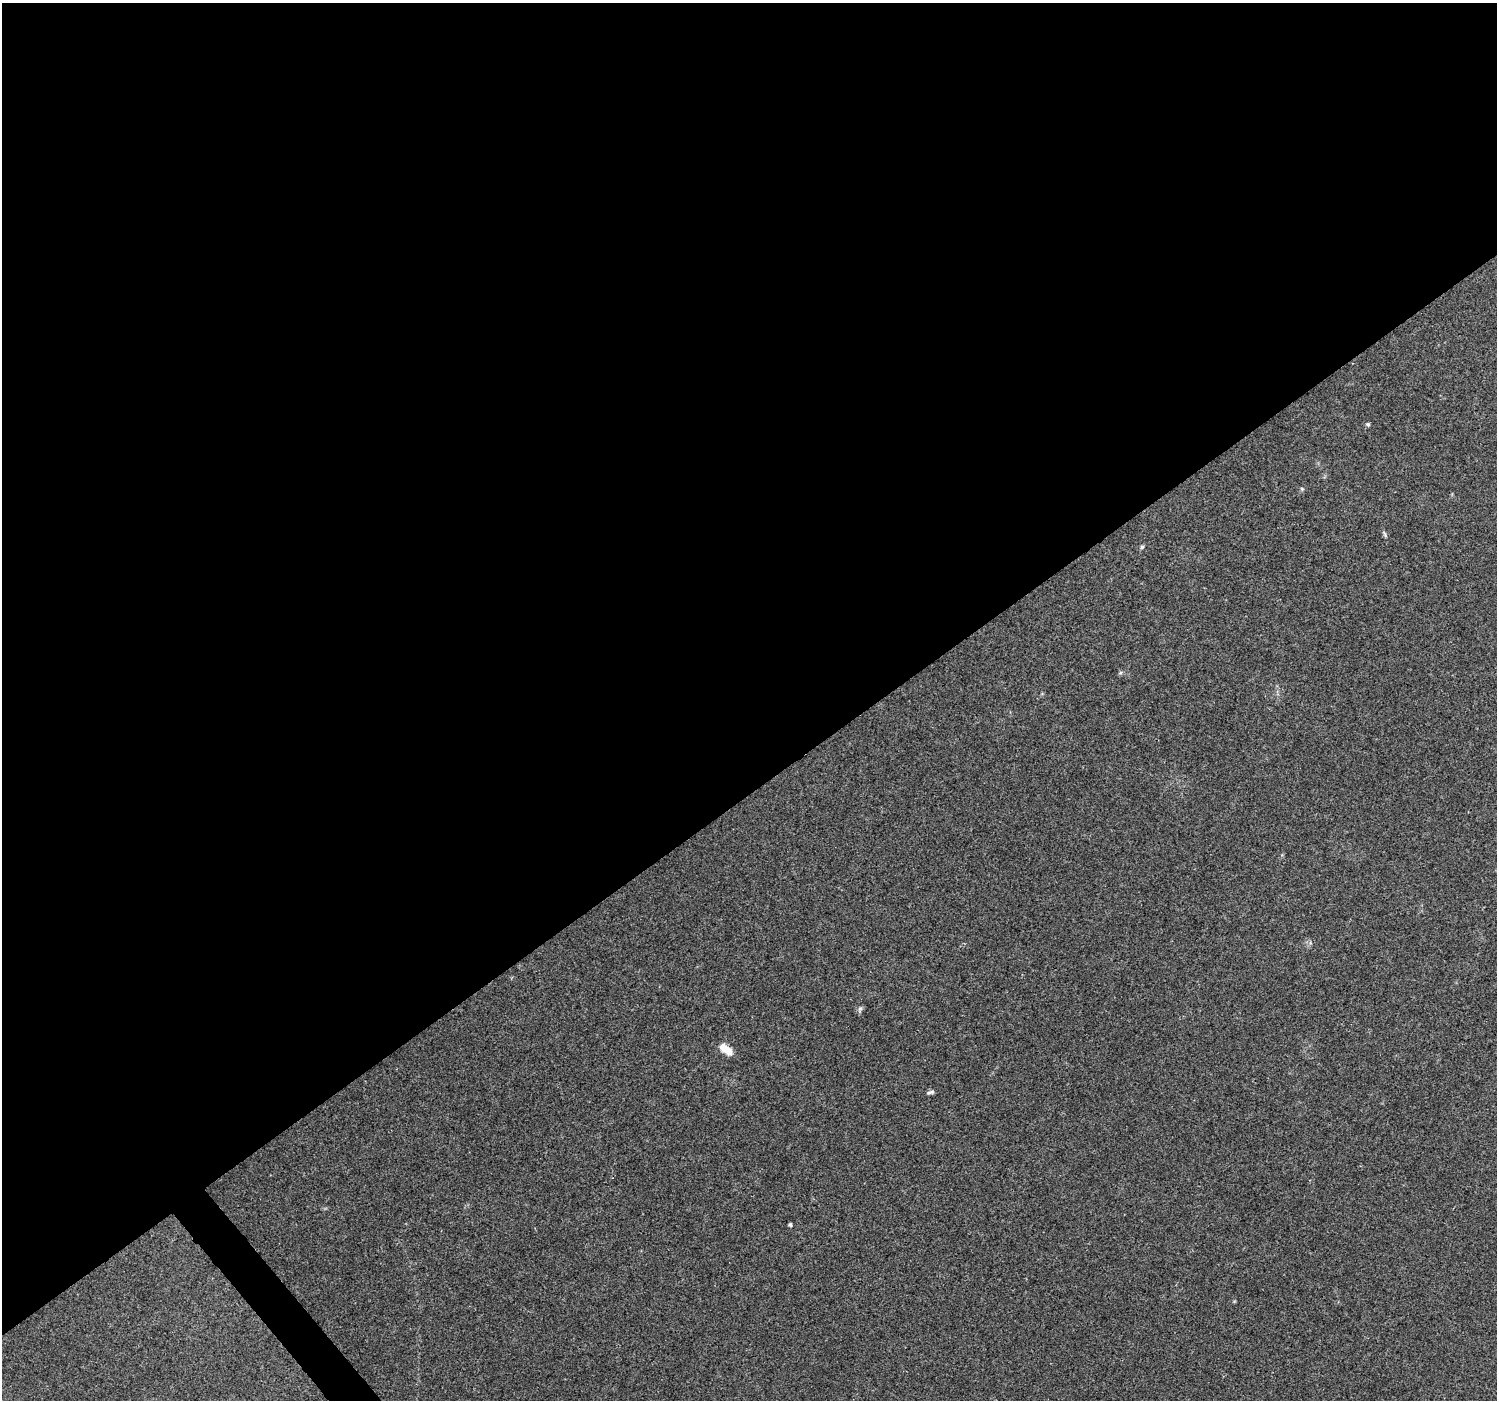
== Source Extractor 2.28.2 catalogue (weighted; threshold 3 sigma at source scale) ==
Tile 2 of 4 x 4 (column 2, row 1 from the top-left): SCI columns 1496-2990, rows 4332-5729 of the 5984 x 5930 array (HDU 1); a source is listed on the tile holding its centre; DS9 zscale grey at full resolution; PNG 1499 x 1402 px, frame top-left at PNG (2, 3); no overlay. Shown black and unused: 57% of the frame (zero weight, under 3 of 4 exposures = <1% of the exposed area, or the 3 px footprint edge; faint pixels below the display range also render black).
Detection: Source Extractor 2.28.2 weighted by HDU 2 'WHT'; one run over the whole footprint, this tile lists its part. Background 0.0621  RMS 0.004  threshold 0.0182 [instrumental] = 3 sigma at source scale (4.5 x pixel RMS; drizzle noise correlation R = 1.50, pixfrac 1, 0.0396/0.0396 arcsec/px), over >= 5 px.
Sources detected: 9; all 9 listed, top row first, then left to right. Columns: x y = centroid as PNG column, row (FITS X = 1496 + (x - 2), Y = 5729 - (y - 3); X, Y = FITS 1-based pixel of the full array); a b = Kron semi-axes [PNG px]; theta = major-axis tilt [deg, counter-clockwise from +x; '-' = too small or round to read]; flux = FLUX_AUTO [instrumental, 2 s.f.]
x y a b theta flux
1368 424 5 5 - 0.81
1302 489 5 5 - 0.54
1385 535 8 3 -71 0.67
1142 547 6 4 44 0.62
1120 673 6 4 19 0.54
860 1009 8 5 60 0.89
726 1049 16 8 -39 5.3
932 1092 8 6 -6 0.95
790 1225 4 3 - 0.79